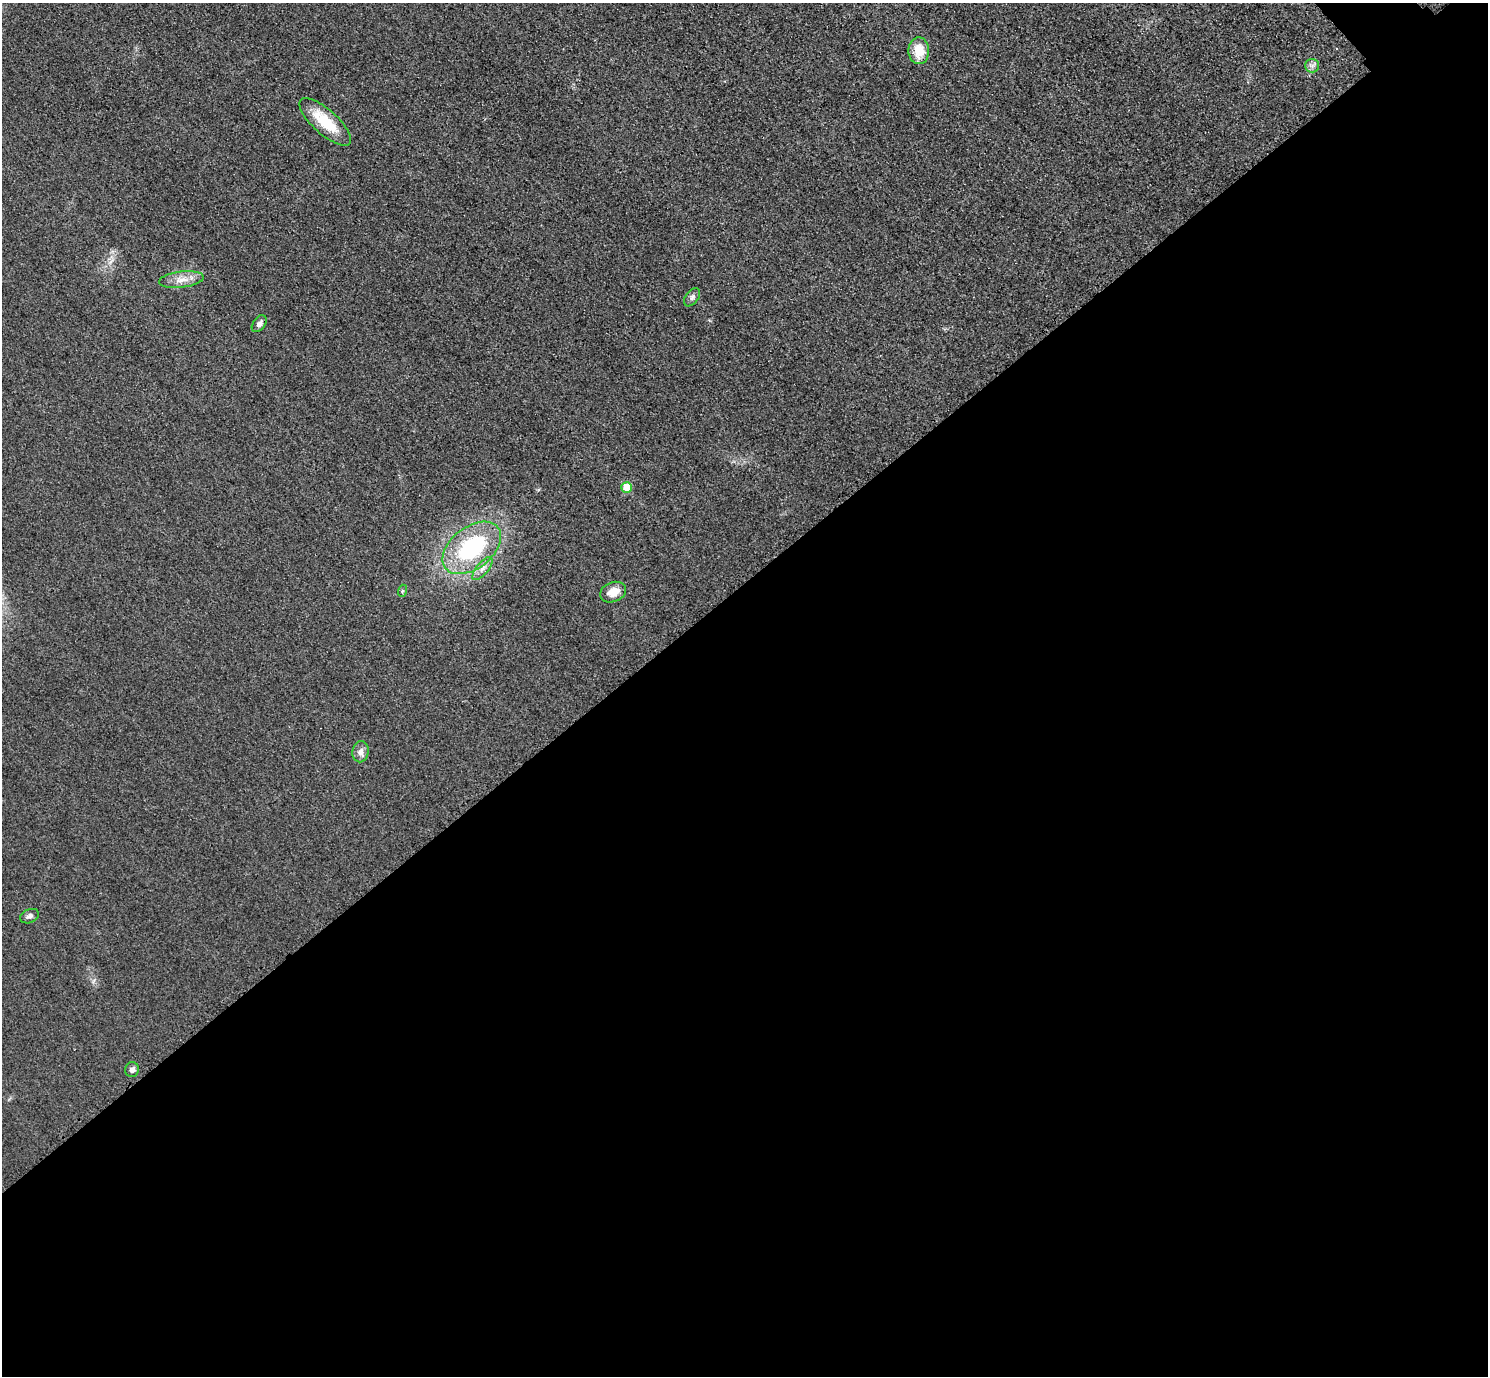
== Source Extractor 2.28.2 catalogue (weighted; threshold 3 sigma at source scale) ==
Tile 15 of 4 x 4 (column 3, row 4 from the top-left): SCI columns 3004-4489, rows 184-1557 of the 6005 x 6003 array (HDU 1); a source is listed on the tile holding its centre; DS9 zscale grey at full resolution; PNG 1490 x 1378 px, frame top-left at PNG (2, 3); each listed source drawn as its Kron ellipse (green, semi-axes under 4 px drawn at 4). Shown black and unused: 58% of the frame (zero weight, under 3 of 4 exposures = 3% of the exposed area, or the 3 px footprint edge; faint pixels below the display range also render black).
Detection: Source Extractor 2.28.2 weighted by HDU 2 'WHT'; one run over the whole footprint, this tile lists its part. Background 0.0531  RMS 0.016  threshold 0.0724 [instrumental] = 3 sigma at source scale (4.5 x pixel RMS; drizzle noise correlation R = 1.50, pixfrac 1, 0.05/0.05 arcsec/px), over >= 5 px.
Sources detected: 14; all 14 listed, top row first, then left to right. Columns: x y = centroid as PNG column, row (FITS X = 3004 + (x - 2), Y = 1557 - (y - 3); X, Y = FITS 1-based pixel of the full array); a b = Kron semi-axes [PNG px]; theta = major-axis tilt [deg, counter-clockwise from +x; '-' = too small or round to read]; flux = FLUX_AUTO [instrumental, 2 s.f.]
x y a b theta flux
919 51 13 10 -89 35
1312 66 7 6 - 5.4
325 122 33 12 -42 59
181 280 22 8 7 17
692 297 10 6 52 5.1
259 324 9 6 53 6.3
627 487 5 5 - 49
472 548 33 20 38 160
482 568 14 6 51 9.6
402 591 6 4 72 2.1
613 592 13 10 21 20
361 752 10 8 78 8.9
29 916 10 6 24 5.8
132 1070 7 6 - 6